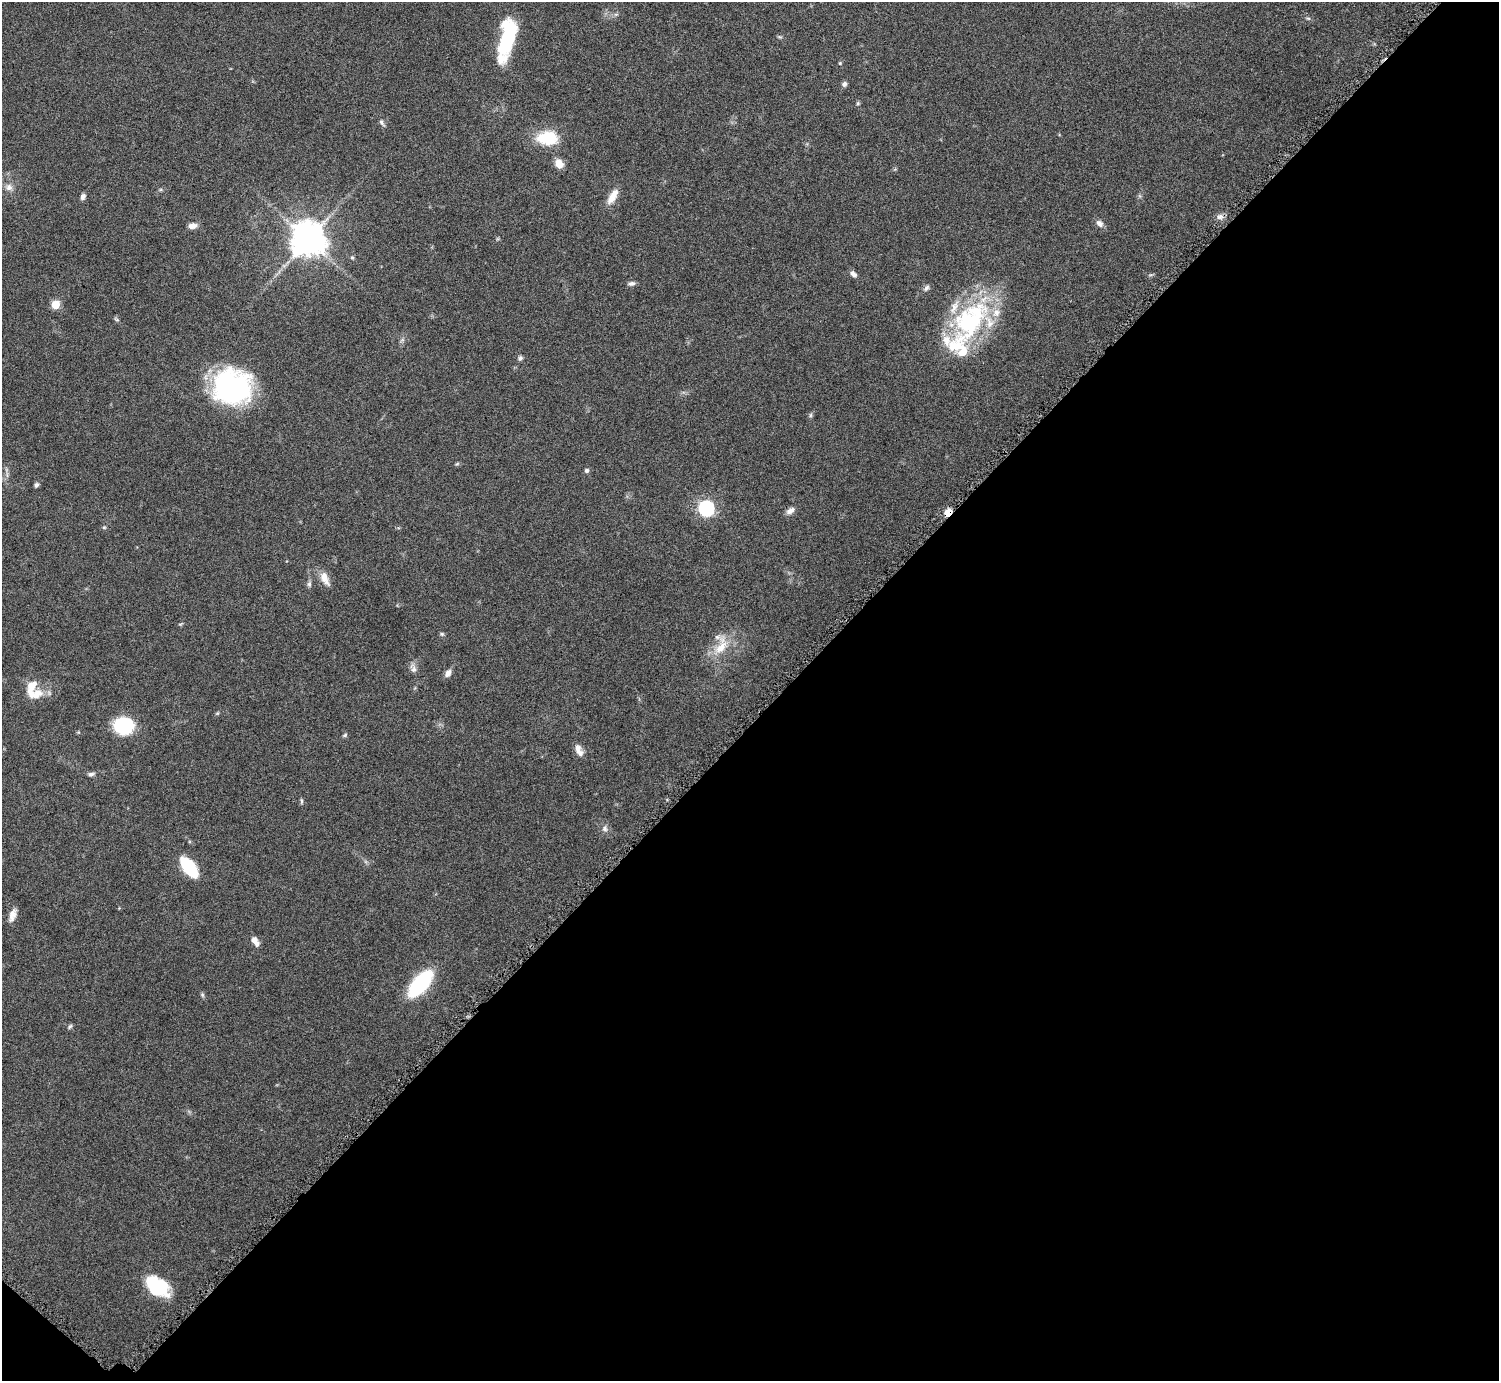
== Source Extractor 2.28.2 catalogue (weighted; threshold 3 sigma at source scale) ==
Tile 15 of 4 x 4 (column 3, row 4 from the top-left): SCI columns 3002-4498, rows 174-1552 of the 6004 x 6005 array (HDU 1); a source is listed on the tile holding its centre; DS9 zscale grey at full resolution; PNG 1501 x 1383 px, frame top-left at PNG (2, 2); no overlay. Shown black and unused: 48% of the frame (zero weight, under 4 of 8 exposures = <1% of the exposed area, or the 3 px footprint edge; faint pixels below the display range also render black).
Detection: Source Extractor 2.28.2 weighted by HDU 2 'WHT'; one run over the whole footprint, this tile lists its part. Background 0.0788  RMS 0.0048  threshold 0.0195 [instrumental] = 3 sigma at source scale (4.09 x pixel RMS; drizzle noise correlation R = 1.36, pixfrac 0.8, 0.05/0.05 arcsec/px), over >= 5 px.
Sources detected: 61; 10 inside a brighter listed object's ellipse — not listed separately; the other 51 listed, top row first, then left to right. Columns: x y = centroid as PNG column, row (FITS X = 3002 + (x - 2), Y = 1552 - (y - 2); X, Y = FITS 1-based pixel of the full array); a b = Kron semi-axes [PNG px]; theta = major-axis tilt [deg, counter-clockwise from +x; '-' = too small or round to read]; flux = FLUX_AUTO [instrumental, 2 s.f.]
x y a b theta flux
1308 18 6 4 -18 0.6
507 39 40 13 77 38
840 63 5 4 - 0.44
844 84 7 6 - 1.1
858 103 5 5 - 0.6
382 123 11 4 -52 1
547 138 27 19 -12 14
559 164 10 8 -63 4.9
9 187 10 10 - 2.4
83 196 7 5 64 1.5
613 196 21 8 58 5.1
1220 216 9 5 6 1.6
1099 223 11 7 -41 1.9
192 226 11 7 8 2.3
308 239 11 11 - 760
352 258 6 4 -68 0.63
853 274 10 6 -42 1.6
631 283 9 6 6 1.3
926 288 9 5 51 1.1
55 305 5 5 - 13
968 322 56 40 52 57
520 358 6 6 - 0.92
232 387 37 34 0 76
810 415 6 4 89 0.65
457 464 6 4 19 0.55
586 471 5 5 - 1.1
36 485 5 4 - 1.2
706 508 7 7 - 91
790 511 11 7 34 2.3
948 512 5 4 - 11
104 527 6 4 0 0.52
325 578 20 9 -67 4.1
309 584 8 5 89 1.1
442 634 5 5 - 0.66
721 646 29 14 65 10
414 669 9 7 80 1.7
448 673 9 6 59 2.2
36 694 21 11 23 6.2
123 726 14 12 -8 39
345 735 7 4 46 0.62
577 748 12 9 -61 2.5
91 774 7 5 7 1.1
302 801 6 4 -89 0.66
605 828 9 7 70 1.6
189 867 19 9 -51 25
12 915 17 7 73 3
254 940 7 7 - 2.3
420 983 25 11 49 48
202 995 6 5 - 0.71
70 1027 7 5 48 0.77
158 1286 27 18 -34 21
Overlapping masked pixels (flux is a lower limit): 1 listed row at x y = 948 512